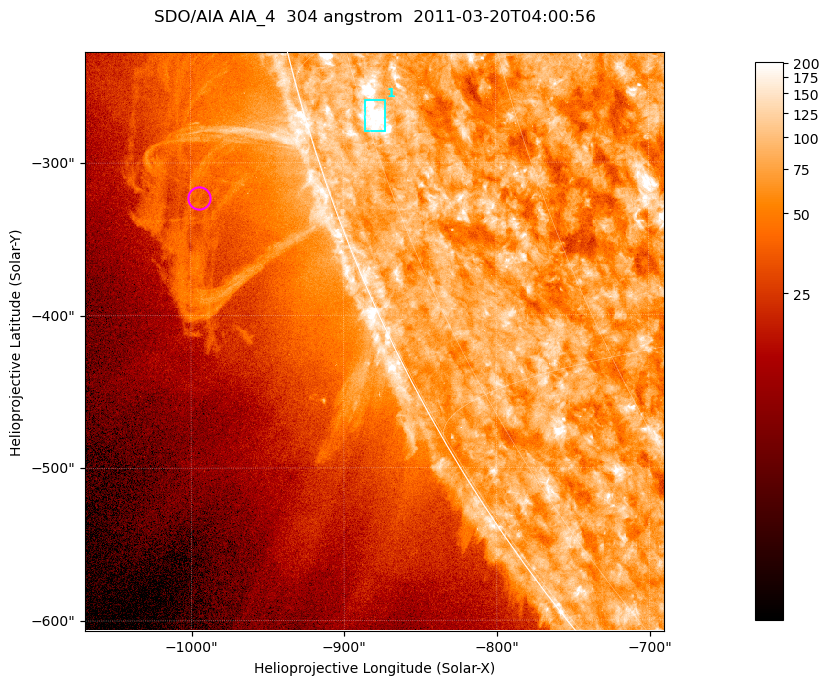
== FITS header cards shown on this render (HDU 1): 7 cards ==
TELESCOP= 'SDO/AIA '           / For AIA: SDO/AIA
INSTRUME= 'AIA_4   '           / For AIA: AIA_ATA1, AIA_ATA2, AIA_ATA3 or AIA_AT
WAVELNTH=                  304 / [angstrom] Wavelength
WAVEUNIT= 'angstrom'           / Wavelength unit: angstrom
DATE-OBS= '2011-03-20T04:00:56.124' / [ISO] Date when observation started; ISO 8
CTYPE1  = 'HPLN-TAN'           / CTYPE1; Typically HPLN
CTYPE2  = 'HPLT-TAN'           / CTYPE2; Typically HPLT

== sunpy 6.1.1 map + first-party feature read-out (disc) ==
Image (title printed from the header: SDO/AIA AIA_4  304 angstrom  2011-03-20T04:00:56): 632 x 632 px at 0.6 arcsec/px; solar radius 964 arcsec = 1606 px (partial field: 2.2% of the solar disc is inside the frame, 45% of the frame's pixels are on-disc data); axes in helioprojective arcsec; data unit not stated in the header (colour bar unlabelled)
Orientation: roll -0.132 deg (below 1 deg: not rotated)
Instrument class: DISC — disc imager (sunpy class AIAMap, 304 A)
Bright regions (active regions / flare kernels): reference = the on-disc median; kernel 5 px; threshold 5 sigma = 118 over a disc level ~76.4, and >= 1.15x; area >= 399 px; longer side >= 8 px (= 4.8 arcsec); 1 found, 1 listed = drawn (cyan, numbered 1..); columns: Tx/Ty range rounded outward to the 2 arcsec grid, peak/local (2 s.f.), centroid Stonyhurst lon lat
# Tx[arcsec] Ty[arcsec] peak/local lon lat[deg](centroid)
1 -886..-872 -280..-258 4.2 -74 -18
Off-limb structures (1.02-1.3 R_sun): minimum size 199 px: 5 found; the strongest spans PA ~105..115 deg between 1.02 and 1.13 R_sun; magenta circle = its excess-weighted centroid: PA ~110 deg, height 1.08 R_sun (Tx ~-994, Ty ~-322 arcsec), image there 1.5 x the reference